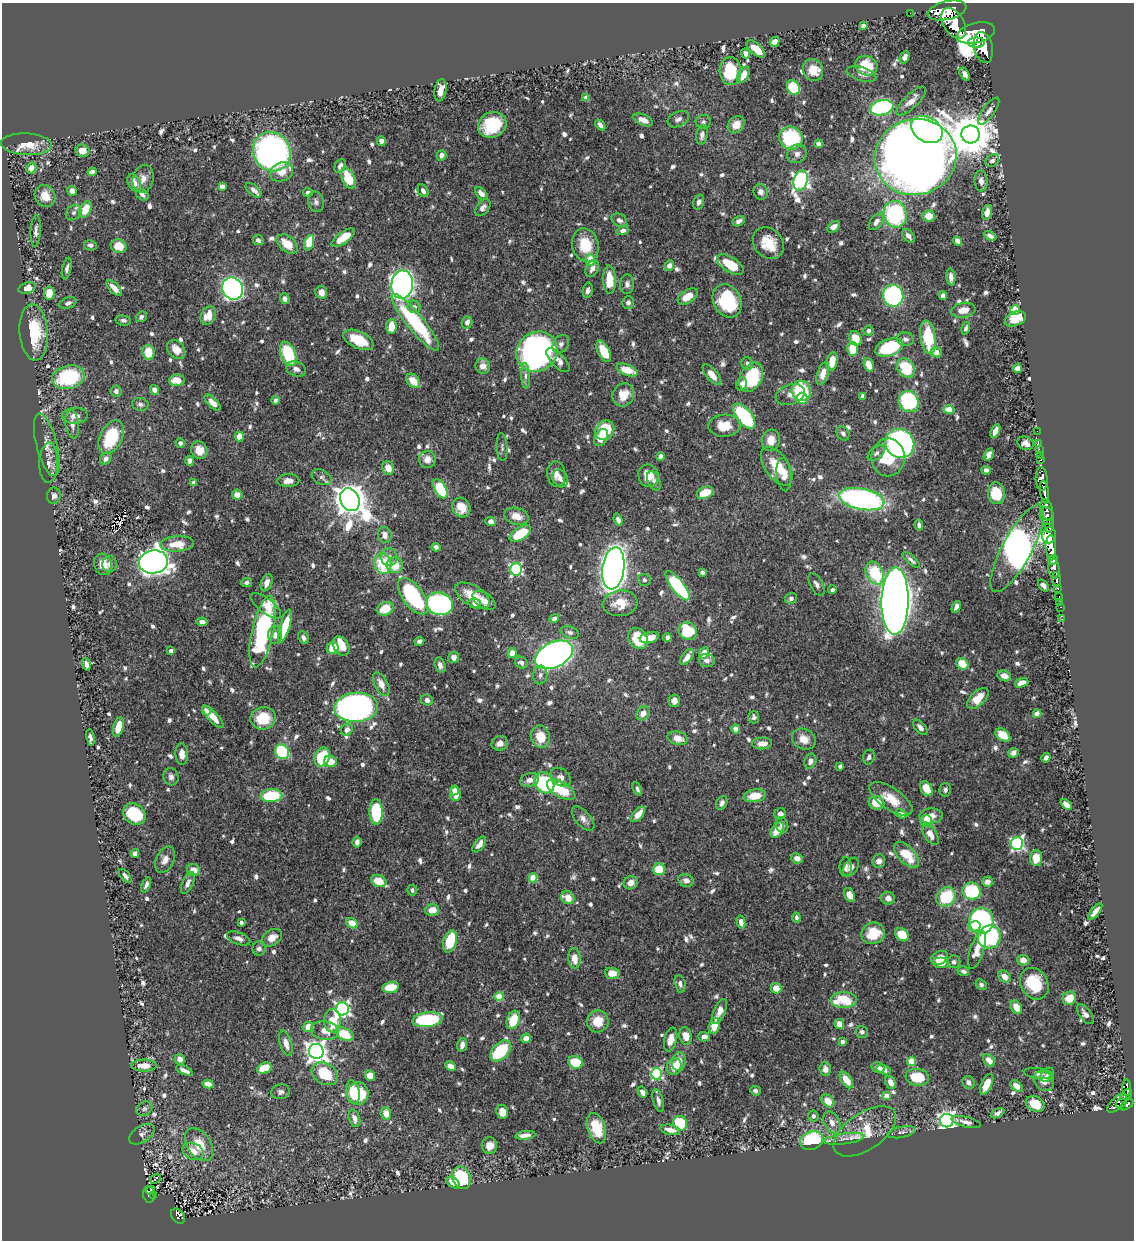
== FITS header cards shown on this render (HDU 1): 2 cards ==
NAXIS1  =                 1132
NAXIS2  =                 1238

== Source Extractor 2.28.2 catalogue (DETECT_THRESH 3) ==
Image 1132 x 1238 px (HDU 1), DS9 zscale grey, 1 PNG px = 1 image px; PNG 1136 x 1242 px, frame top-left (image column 1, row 1238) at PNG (2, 3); each listed source drawn as its Kron ellipse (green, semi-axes under 4 px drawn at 4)
Background 0.612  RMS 0.0093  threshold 0.0279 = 3 sigma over >= 5 px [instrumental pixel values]
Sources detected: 928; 1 with non-positive FLUX_AUTO (blend fragments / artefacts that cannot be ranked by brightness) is neither listed nor drawn; of the other 927, the 500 brightest by FLUX_AUTO listed and drawn (427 fainter detections omitted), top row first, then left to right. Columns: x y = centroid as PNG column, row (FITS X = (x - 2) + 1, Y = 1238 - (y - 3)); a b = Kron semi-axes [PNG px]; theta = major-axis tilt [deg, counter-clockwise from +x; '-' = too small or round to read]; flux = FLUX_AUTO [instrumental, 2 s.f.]
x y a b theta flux
947 10 20 9 13 4300
910 13 2 2 - 7.3
954 23 17 10 -60 4500
863 26 4 4 - 3.5
976 33 19 10 14 5200
775 42 5 4 - 8.4
976 43 8 5 1 1100
983 47 15 9 -78 3800
756 49 11 5 -42 11
746 53 5 4 - 3.4
905 57 6 4 64 3.5
866 66 11 9 -23 20
813 70 11 10 - 10
730 71 14 11 -87 29
862 74 15 6 -17 3.3
965 74 7 4 -59 3.6
743 75 9 5 63 7.7
793 88 8 6 -60 36
440 90 11 6 79 7.4
586 98 4 4 - 7.5
911 101 19 7 45 7.2
882 108 11 7 13 89
989 111 16 6 54 3.2
678 119 11 7 25 3
643 120 10 5 -23 6.7
703 122 8 7 - 1.9
492 125 14 12 25 37
600 125 6 4 -49 2.8
736 125 9 7 48 7
927 130 17 12 -31 200
971 134 9 9 - 2700
702 135 10 5 79 3.2
791 138 12 11 - 54
381 141 5 4 - 3.4
27 144 25 11 -3 12
819 144 4 4 - 3.2
82 151 7 6 - 7.7
272 152 20 18 -59 230
797 154 10 9 - 3.4
441 155 5 5 - 3.1
915 157 41 38 13 1400
992 161 7 5 40 2.3
340 166 7 5 66 2.4
31 168 5 5 - 5.8
92 172 4 4 - 6.1
281 172 12 9 20 9.1
348 178 11 6 -65 18
143 179 14 10 76 5.4
801 180 10 7 74 230
981 181 10 6 -87 3.1
134 183 9 6 -62 7.2
222 187 4 4 - 6.4
254 190 9 5 -38 2.8
72 191 5 4 - 4.5
423 191 7 5 -61 2.5
761 192 8 7 - 2.7
308 193 4 4 - 2.5
481 193 7 5 -46 3.6
142 195 7 5 -38 2.2
45 196 11 10 - 10
316 202 10 8 -76 2.6
699 202 8 5 72 2.6
483 208 10 6 52 2.5
85 209 8 5 63 13
987 212 8 5 75 5.2
73 213 8 7 - 2.1
895 214 13 11 -73 71
929 216 6 6 - 8.2
619 220 8 6 -32 2.8
739 221 6 4 29 2.6
876 222 9 6 52 4
834 227 7 5 39 3.4
623 230 6 4 18 2.8
36 231 16 5 87 2.9
908 236 8 5 -45 2.8
990 236 7 4 -29 2.7
343 238 13 6 36 13
258 240 5 5 - 2.3
957 241 5 4 - 2.8
309 243 8 4 73 22
768 243 17 14 -48 15
287 244 12 7 -38 11
90 245 6 5 - 2.5
585 245 17 13 -75 20
119 246 8 6 -18 12
590 260 6 4 -88 12
730 264 15 7 -32 18
669 266 5 5 - 4
67 268 11 4 78 2.3
592 268 9 6 64 4
951 277 8 4 -83 2.8
609 280 14 6 -88 17
627 284 10 7 87 2.6
402 285 14 11 82 420
27 288 9 5 17 5.9
114 288 10 4 -47 6
233 289 11 10 - 260
588 290 8 5 79 2.3
321 292 6 6 - 5.1
49 293 6 5 - 12
688 296 11 6 33 11
893 296 11 10 - 110
943 296 4 4 - 3
285 299 5 4 - 2.7
727 301 17 13 -62 48
68 303 9 5 22 2.2
628 303 6 5 - 2.1
414 307 6 6 - 2.7
963 310 12 7 10 6.6
1015 310 5 4 - 32
208 316 10 7 63 10
141 317 6 5 - 2.5
1015 319 11 7 23 16
123 320 8 5 -8 2.1
415 322 36 8 -51 63
467 322 6 5 - 3.3
391 327 7 5 86 12
966 328 6 4 75 1.9
869 331 5 5 - 2
34 332 28 14 -86 30
928 337 17 7 -82 30
855 338 7 6 - 12
906 339 8 6 -8 2.5
358 340 16 8 -24 20
561 344 10 7 56 2.5
889 347 14 8 20 48
853 349 7 5 87 14
176 350 10 8 -49 8.1
604 351 11 5 -65 15
148 352 7 6 - 13
537 352 21 19 38 260
936 352 6 5 - 6.1
288 354 12 7 -69 38
558 360 15 6 -45 5.2
832 361 9 5 80 8.3
747 364 6 5 - 2.6
869 365 7 4 -69 9.8
483 366 7 7 - 5.1
906 368 10 8 -57 25
1017 368 5 4 - 4.2
296 369 10 7 -21 3.3
627 370 11 5 -20 14
823 374 12 5 73 5.5
712 375 12 5 -51 7.6
525 376 13 4 -88 2.5
68 377 16 11 14 57
751 377 15 10 61 41
177 380 8 5 3 8.9
413 381 8 5 -49 9.6
742 384 7 5 79 3.9
154 390 5 4 - 2.5
116 391 5 5 - 2.7
801 391 10 9 - 41
623 395 12 10 62 11
790 395 15 9 19 5.2
863 396 4 4 - 3.6
802 398 5 5 - 15
275 400 4 4 - 2
909 402 11 9 -55 69
213 403 10 5 -45 5.6
140 404 8 6 -11 2
949 410 5 4 - 17
75 416 13 8 1 5.3
744 416 15 7 -51 57
72 424 14 6 -82 3.8
724 426 16 11 3 14
605 430 10 9 - 31
995 431 7 4 66 4.9
1037 431 2 2 - 8.2
843 433 7 6 - 2.5
239 436 5 4 - 8
111 437 18 11 64 36
601 437 9 6 61 6.8
771 440 11 9 78 7.4
180 443 5 4 - 2
900 443 15 14 - 180
1026 443 8 6 -26 3.7
1038 443 2 2 - 10
47 445 32 10 -76 9.6
502 447 14 5 -87 2.1
1039 449 2 2 - 11
199 450 9 8 - 6.6
876 453 10 6 38 2
989 455 7 4 63 4.7
1040 455 2 2 - 11
661 457 4 4 - 6.8
888 457 19 16 -90 25
106 459 6 5 - 3
427 459 8 8 - 5.8
1041 460 3 3 - 22
190 461 5 4 - 2
49 463 20 9 88 5.7
777 466 22 11 -55 16
388 468 7 5 -72 7.9
986 470 5 4 - 2.2
556 474 13 9 -85 5.4
784 475 17 7 -83 7.6
648 476 11 10 - 10
322 477 10 7 -29 2.5
560 478 9 7 -64 3.1
1042 479 12 6 -88 1700
288 481 11 6 2 4.4
654 481 10 6 -65 2.2
194 483 4 4 - 6.1
440 489 10 5 -61 40
1044 492 11 3 -82 1000
705 493 9 5 23 13
996 493 11 8 -84 20
237 495 5 5 - 4.7
54 496 8 7 - 3
862 499 23 10 -12 170
350 500 12 9 -63 1500
461 507 10 8 -62 11
1047 510 10 6 -77 300
516 516 12 8 -15 7.6
1047 516 9 6 -72 540
618 520 6 4 -70 2.8
491 521 5 4 - 3.9
919 525 5 4 - 2.2
1049 526 6 4 82 430
520 534 12 6 32 26
385 535 8 7 - 4.6
1049 535 8 7 - 700
177 544 17 7 4 11
436 547 4 4 - 2.8
1051 547 12 5 -88 2800
1017 548 49 14 61 680
389 557 9 8 - 3.5
911 560 11 4 -41 2.1
1053 560 5 3 - 430
153 562 14 11 12 770
383 563 10 8 -79 32
103 564 11 9 -73 8.7
109 564 8 7 - 3.1
395 565 8 8 - 11
613 568 21 11 82 680
1054 568 10 5 -86 1300
516 569 6 6 - 96
702 572 4 4 - 2.1
875 573 12 8 -62 34
1057 579 7 3 -85 260
644 580 6 6 - 1.9
247 583 5 4 - 2
267 583 9 5 69 4.1
817 584 12 6 -61 2.6
678 586 18 6 -52 64
1043 586 7 4 -52 2.4
1058 588 3 3 - 91
832 590 4 4 - 1.9
472 595 19 10 -29 14
413 596 21 10 -54 62
1059 597 4 3 - 28
791 598 6 5 - 2.1
484 601 13 7 -34 6.4
895 601 33 13 89 1400
1060 602 2 2 - 6.1
475 603 6 5 - 2.9
620 603 17 13 7 12
439 604 13 11 -17 140
266 606 18 7 -38 8
956 607 6 4 60 2.5
1061 607 3 2 - 15
385 609 8 6 21 14
554 619 5 4 - 3.2
1062 619 2 2 - 5.9
202 622 5 4 - 3.3
285 626 17 5 74 20
688 631 9 8 - 35
263 632 36 11 78 100
570 632 9 6 -21 2.4
275 635 9 6 88 4.6
667 637 4 4 - 3.4
303 638 6 5 - 2.6
638 638 11 9 -53 28
649 638 9 5 13 6.4
419 641 5 4 - 2
341 646 10 7 -57 18
333 648 6 5 - 11
171 651 4 4 - 2.9
512 653 5 4 - 6
704 653 6 4 63 8.4
554 655 20 12 25 420
454 657 5 5 - 3.3
687 657 9 5 54 5.9
707 660 8 6 -5 3.6
521 663 6 5 - 2.5
86 664 6 4 -76 2.9
962 664 6 5 - 15
440 665 8 5 -72 2.9
540 675 9 7 81 2.3
1004 676 7 5 -22 4.9
1022 683 7 4 19 5.4
381 684 13 6 -63 7.2
978 698 13 7 44 11
427 700 6 5 - 2.7
674 701 6 5 - 4
356 707 22 14 3 290
206 711 5 4 - 2.3
643 713 7 6 - 5.4
1037 714 4 4 - 7.7
213 717 14 5 -46 8.6
754 717 6 5 - 2
263 718 12 11 - 22
118 727 10 5 76 11
920 727 9 5 -49 3.3
736 729 5 4 - 6.2
347 730 6 5 - 3.5
1003 735 8 5 -34 12
90 737 8 4 -79 2.6
541 737 11 9 -75 13
678 738 10 6 -14 7.8
804 739 12 10 -29 7.1
500 743 8 7 - 4.1
762 743 10 6 5 5.5
282 752 7 6 - 65
1013 753 5 5 - 2.5
182 754 11 6 -87 4.5
322 757 10 7 68 28
869 757 7 6 - 2
1046 758 5 4 - 2.2
330 761 6 5 - 9
810 761 7 5 69 3.4
840 766 4 3 - 2.7
171 777 9 7 -78 2.7
561 777 11 8 -37 3.6
529 780 9 7 15 4.4
544 783 11 9 -51 60
637 789 7 4 -62 2
926 789 8 5 -61 12
455 790 5 4 - 7.2
561 790 16 7 -30 29
945 790 7 6 - 2.1
455 794 7 5 -86 8.5
272 796 11 6 3 33
755 796 11 6 10 13
891 799 25 11 -35 13
722 803 7 5 62 2.4
876 803 8 7 - 12
1066 804 7 4 -40 5.2
376 812 13 6 -88 45
134 814 12 10 -37 32
638 814 9 4 48 7.3
780 814 6 5 - 3.3
901 814 6 4 -22 2.4
931 816 11 7 4 5.4
583 819 15 7 -49 3.6
926 821 6 5 - 17
782 825 8 6 -68 2.4
777 830 9 5 55 9.7
931 835 12 6 -58 6.5
357 842 5 4 - 2.5
1017 843 6 6 - 120
479 845 9 5 52 4.2
135 853 4 4 - 4.7
907 855 16 8 -46 18
797 858 6 5 - 4.4
1036 858 8 6 87 11
165 860 14 9 64 5.1
879 861 7 6 - 3
846 867 10 6 89 3.2
851 867 10 6 57 2.6
659 869 6 5 - 14
193 870 6 6 - 6.5
125 876 8 4 -49 2.3
533 878 4 4 - 23
686 880 8 6 -18 3.7
379 881 8 5 -20 14
987 882 5 5 - 4.5
188 883 12 5 65 2.9
631 883 7 6 - 3.9
146 885 8 4 68 2.1
412 890 5 5 - 2.1
972 891 9 8 - 48
849 895 7 5 -63 4.4
946 897 10 9 - 32
568 898 7 6 - 10
888 898 7 6 - 4.1
432 910 7 5 13 8.4
1095 912 10 4 52 4.1
796 918 5 4 - 2.4
981 921 13 12 - 160
241 922 4 3 - 2.6
741 922 6 4 -77 4.8
352 923 6 5 - 8.9
974 926 6 5 - 18
873 933 12 10 22 20
902 935 7 6 - 19
989 937 12 11 - 81
239 938 12 6 -20 3.8
272 938 11 7 33 6.6
450 941 11 6 73 32
259 948 7 6 - 2.7
977 950 19 7 72 8.8
574 958 10 6 -84 8.5
940 958 9 6 28 9.7
1023 960 6 5 - 3.9
954 962 6 6 - 2.2
941 963 8 5 0 4
963 971 6 4 -19 2.4
612 973 7 5 -1 7.6
1004 977 7 5 -42 5
680 984 9 5 -76 2.1
1034 984 17 13 -59 26
981 985 6 5 - 2
391 987 8 5 11 18
776 988 5 5 - 7.3
499 997 4 4 - 23
1069 998 7 6 - 10
844 1000 13 8 0 27
1016 1007 7 5 -63 8.1
342 1009 6 6 - 170
719 1011 13 5 65 6.5
1085 1014 12 5 -52 3.3
428 1020 15 7 7 63
513 1020 9 6 70 18
333 1021 12 8 -89 17
598 1021 11 10 - 12
839 1024 5 4 - 8.5
714 1026 8 5 75 10
308 1027 5 5 - 11
325 1031 14 9 -10 8.2
862 1032 6 6 - 2.2
345 1034 9 6 -26 23
686 1036 9 6 -76 6.9
704 1037 6 5 - 3.5
526 1038 5 5 - 5.1
671 1040 12 6 77 6.6
842 1042 3 3 - 2.8
286 1043 13 6 -73 4.5
462 1045 7 5 78 3.6
316 1051 7 7 - 490
501 1051 12 8 46 42
180 1059 5 5 - 3.6
989 1060 7 5 -48 6.5
912 1061 4 4 - 21
576 1062 7 6 - 22
679 1062 9 6 82 7.4
144 1065 13 6 0 7.4
451 1066 5 4 - 4.8
674 1066 8 7 - 11
264 1068 7 5 23 24
878 1068 7 5 -11 3.7
825 1069 7 5 -84 4
184 1070 9 4 -24 3.1
884 1070 7 4 -16 3.5
325 1074 14 10 -31 23
656 1074 5 5 - 86
1038 1074 14 5 -6 2.6
1047 1075 8 5 50 1.9
370 1076 5 5 - 6.6
917 1077 12 8 -10 18
846 1080 9 5 -56 9.3
1044 1081 11 9 -50 5.5
891 1082 7 5 -65 3.5
969 1082 6 5 - 2.8
208 1084 6 4 -13 4.7
987 1084 11 5 65 9.5
1017 1086 7 5 -44 5.5
1127 1088 8 3 -88 150
756 1091 5 5 - 2
281 1092 9 7 9 2.4
353 1092 12 6 -79 16
642 1092 6 4 -59 2.5
358 1093 11 10 - 26
1126 1095 7 3 41 210
886 1096 4 4 - 7.4
658 1101 12 5 -74 2.8
828 1101 7 5 -44 9.2
1117 1103 12 5 44 380
1121 1103 5 3 - 120
1035 1104 10 7 -27 13
1127 1105 7 3 33 400
144 1109 8 6 28 2
502 1112 7 6 - 6.6
386 1113 6 5 - 8
997 1113 7 4 28 2.7
813 1116 5 5 - 2
354 1118 9 5 -71 4.3
947 1121 7 6 - 260
832 1122 12 8 -63 4.5
966 1122 15 5 -14 3.3
680 1123 7 7 - 34
596 1128 16 9 -72 19
670 1130 10 5 -11 5.5
865 1131 36 18 34 23
902 1132 14 5 12 2.5
142 1134 14 8 33 3.1
525 1135 10 4 7 4.4
844 1139 20 5 8 4.3
812 1141 12 9 23 49
199 1145 18 11 -55 14
489 1146 8 7 - 5.9
193 1151 11 8 -24 7.3
461 1178 11 9 -66 43
156 1179 5 3 - 5.6
453 1183 8 4 -34 6.8
150 1190 5 2 - 33
149 1194 8 6 -82 120
154 1195 2 2 - 6.3
178 1216 8 6 -53 120
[427 fainter detections neither listed nor drawn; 1 non-positive-flux detection neither listed nor drawn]